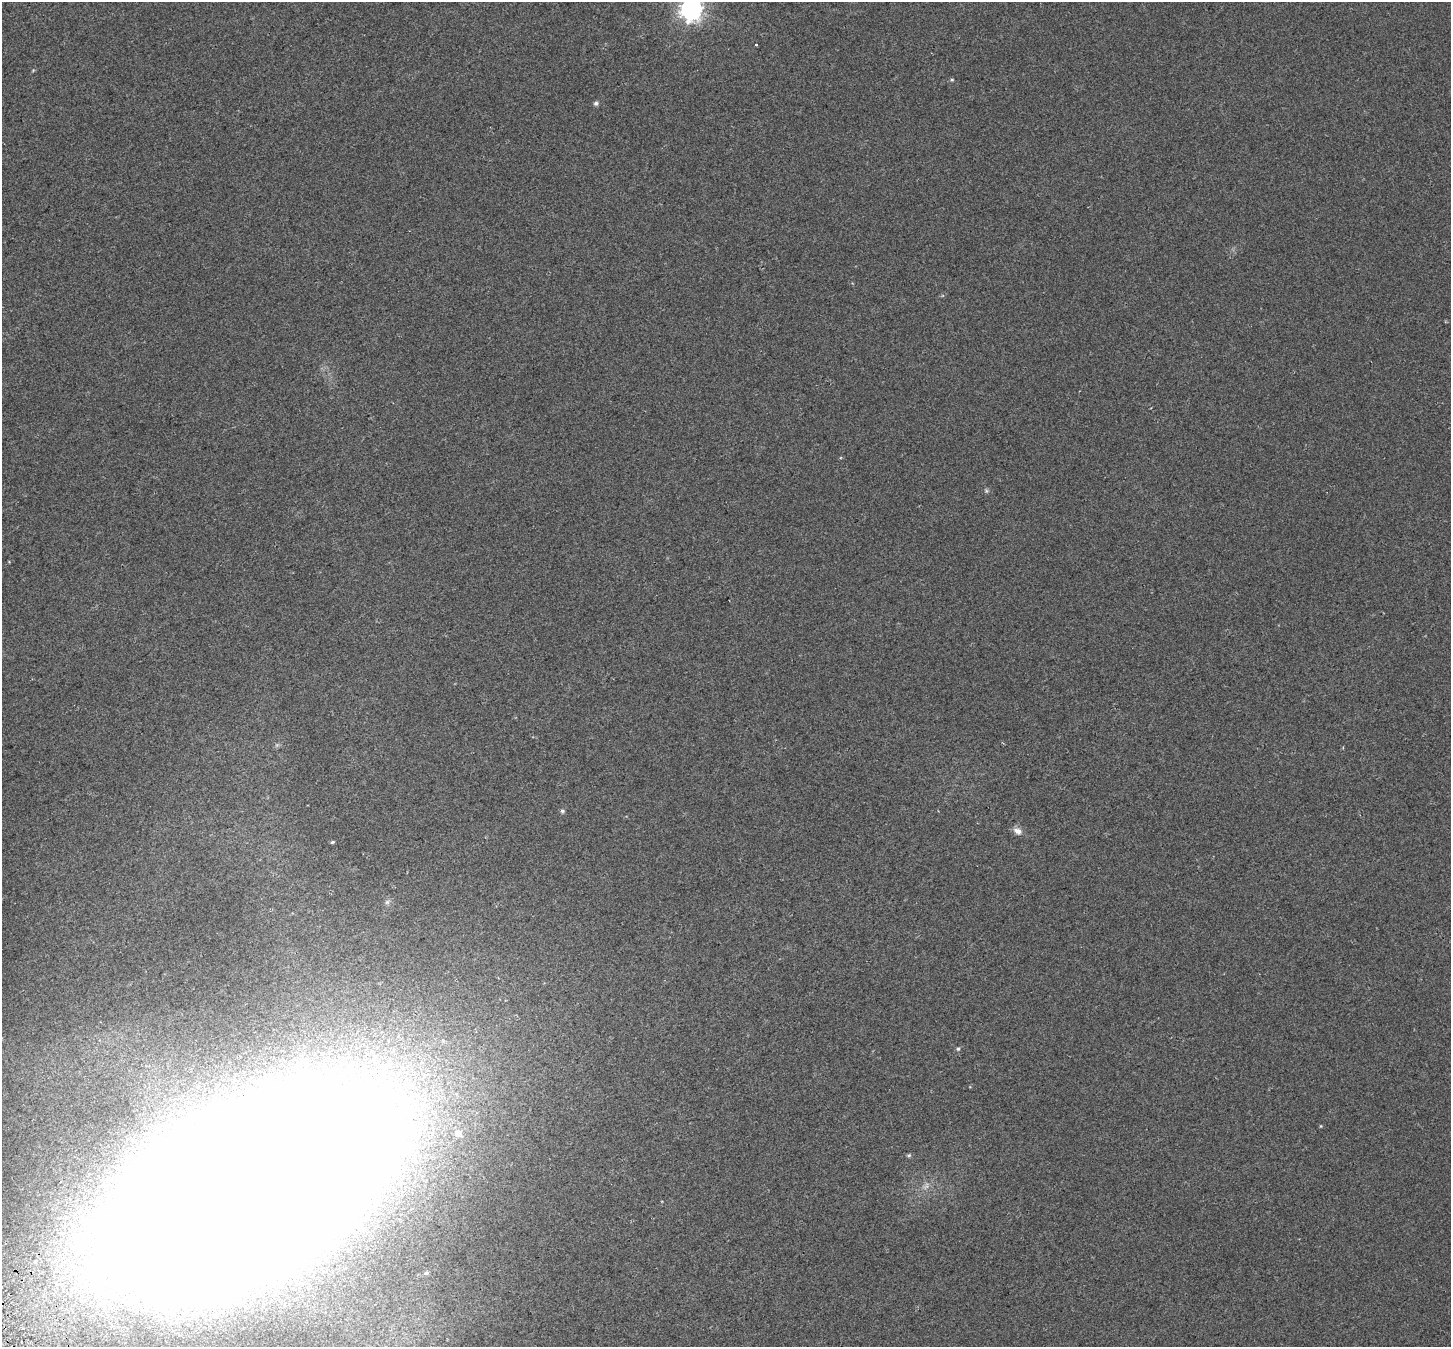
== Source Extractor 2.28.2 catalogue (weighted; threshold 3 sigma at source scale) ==
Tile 7 of 4 x 4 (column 3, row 2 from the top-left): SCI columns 2957-4405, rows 2872-4216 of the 5917 x 5803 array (HDU 1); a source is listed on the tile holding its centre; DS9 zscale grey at full resolution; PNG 1453 x 1349 px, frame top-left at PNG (2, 2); no overlay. Shown black and unused: <1% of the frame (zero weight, under 2 of 3 exposures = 4% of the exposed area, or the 3 px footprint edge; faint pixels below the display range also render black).
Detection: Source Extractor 2.28.2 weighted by HDU 2 'WHT'; one run over the whole footprint, this tile lists its part. Background 0.0439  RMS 0.01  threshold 0.047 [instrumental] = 3 sigma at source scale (4.5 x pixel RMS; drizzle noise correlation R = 1.50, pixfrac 1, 0.0396/0.0396 arcsec/px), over >= 5 px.
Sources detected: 18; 1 too faint to see at this stretch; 2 inside a brighter object's white glare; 1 cosmic-ray / hot-pixel residue — not listed; the other 14 listed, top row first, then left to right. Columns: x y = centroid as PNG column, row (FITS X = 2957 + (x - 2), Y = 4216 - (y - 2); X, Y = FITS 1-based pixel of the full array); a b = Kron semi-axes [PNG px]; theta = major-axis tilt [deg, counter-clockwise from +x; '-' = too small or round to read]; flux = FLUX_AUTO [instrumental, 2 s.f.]
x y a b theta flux
691 9 8 8 - 630
952 80 5 4 - 1.2
596 103 6 5 - 2.5
986 491 6 5 - 1.7
562 811 5 5 - 2.2
1017 831 12 8 -31 6
332 842 5 3 - 1.4
387 902 7 6 - 2.7
958 1049 5 5 - 1.6
1321 1126 5 3 - 0.83
458 1133 7 7 - 7.7
909 1155 6 5 - 1.5
237 1195 152 68 29 20000
426 1273 6 5 - 2.5
Overlapping masked pixels (flux is a lower limit): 1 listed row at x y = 237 1195
Isophote crosses this tile's border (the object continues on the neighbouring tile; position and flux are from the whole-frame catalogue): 2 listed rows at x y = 691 9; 237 1195